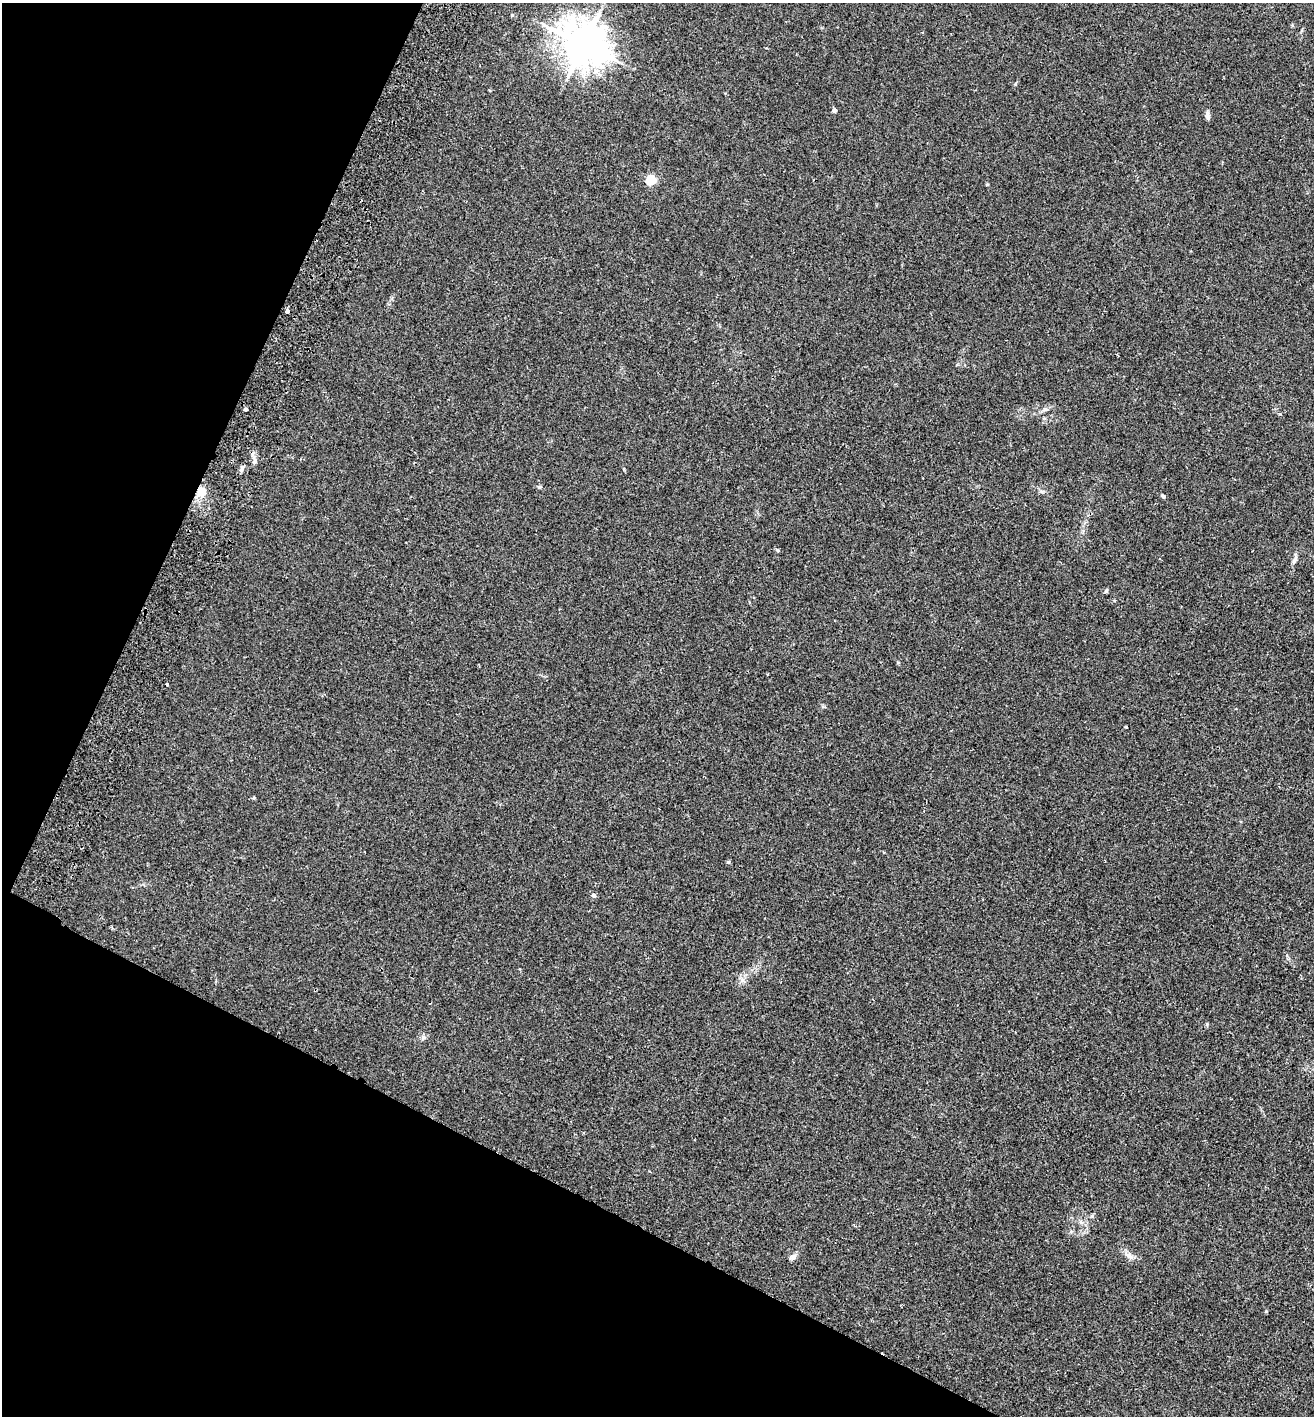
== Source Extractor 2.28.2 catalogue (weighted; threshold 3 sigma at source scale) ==
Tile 9 of 4 x 4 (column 1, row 3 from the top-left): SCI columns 197-1508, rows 1443-2856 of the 5774 x 5714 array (HDU 1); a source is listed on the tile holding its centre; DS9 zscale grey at full resolution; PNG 1316 x 1418 px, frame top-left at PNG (2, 3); no overlay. Shown black and unused: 24% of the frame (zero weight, under 2 of 3 exposures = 3% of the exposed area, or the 3 px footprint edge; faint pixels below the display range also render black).
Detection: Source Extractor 2.28.2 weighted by HDU 2 'WHT'; one run over the whole footprint, this tile lists its part. Background 0.0195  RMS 0.0065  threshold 0.0293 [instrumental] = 3 sigma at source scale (4.5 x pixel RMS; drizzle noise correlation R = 1.50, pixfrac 1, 0.05/0.05 arcsec/px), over >= 5 px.
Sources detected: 21; all 21 listed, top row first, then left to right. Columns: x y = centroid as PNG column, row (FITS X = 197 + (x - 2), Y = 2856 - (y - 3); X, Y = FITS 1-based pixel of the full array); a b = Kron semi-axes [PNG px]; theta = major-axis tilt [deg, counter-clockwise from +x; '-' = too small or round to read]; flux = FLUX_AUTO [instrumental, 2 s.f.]
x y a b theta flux
583 44 13 11 -36 1900
834 110 5 4 - 1.4
1208 117 8 6 -68 1.9
651 180 5 5 - 42
287 311 4 3 - 7
246 409 4 3 - 2.4
1045 409 7 4 19 1.2
254 461 8 5 71 1.6
242 468 8 4 55 1.4
539 487 6 4 0 0.84
202 491 10 10 - 6.4
1162 496 6 4 -41 0.96
777 550 5 4 - 1.1
1295 560 13 5 67 2.2
167 684 3 3 - 1.3
728 862 3 3 - 2.2
593 895 6 5 - 1.5
1081 1222 6 5 - 1.3
1129 1256 13 5 -45 2.7
793 1257 10 7 44 2.1
1266 1311 4 4 - 0.56
Overlapping masked pixels (flux is a lower limit): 1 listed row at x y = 202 491